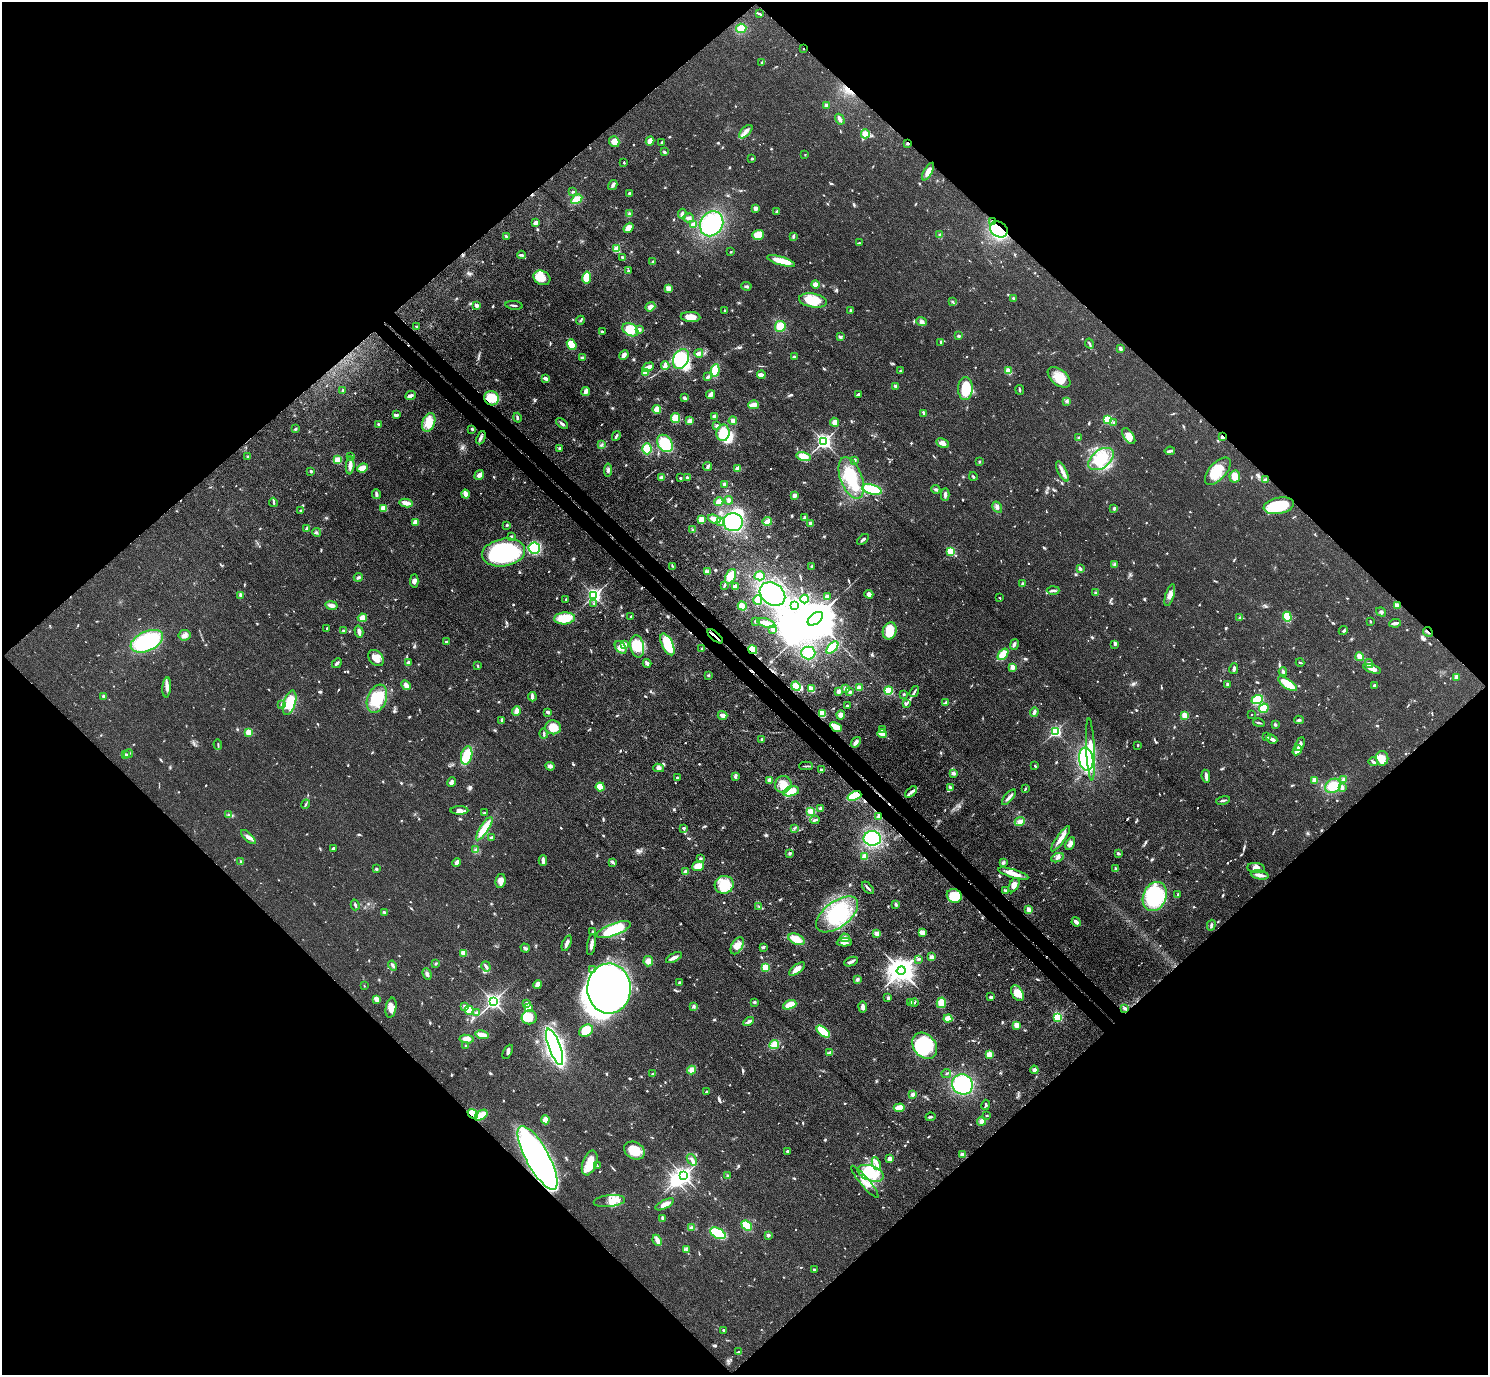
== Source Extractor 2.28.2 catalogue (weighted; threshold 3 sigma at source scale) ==
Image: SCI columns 45-5985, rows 198-5687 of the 6029 x 6027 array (HDU 1 of 3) = the unmasked area's bounding box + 8 px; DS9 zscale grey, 4 x 4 block average (1 PNG px = mean of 4 x 4 image px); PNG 1490 x 1377 px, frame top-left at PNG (2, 2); each listed source drawn as its Kron ellipse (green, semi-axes under 4 px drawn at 4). Shown black and unused: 51% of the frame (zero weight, under 3 of 4 exposures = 6% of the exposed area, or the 3 px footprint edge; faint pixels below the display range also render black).
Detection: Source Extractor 2.28.2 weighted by HDU 2 'WHT'. Background 0.0495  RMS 0.0064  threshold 0.029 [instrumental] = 3 sigma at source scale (4.5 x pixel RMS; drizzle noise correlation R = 1.50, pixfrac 1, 0.05/0.05 arcsec/px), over >= 5 px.
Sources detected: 978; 1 too faint to see at this stretch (4 x 4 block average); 15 inside a brighter object's white glare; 7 cosmic-ray / hot-pixel residue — neither listed nor drawn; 15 coinciding with a brighter row at this scale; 49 inside a brighter listed object's ellipse — not listed separately; of the other 891, all 500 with FLUX_AUTO >= 3.8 (the completeness limit of this list) listed and drawn (391 fainter detections not listed), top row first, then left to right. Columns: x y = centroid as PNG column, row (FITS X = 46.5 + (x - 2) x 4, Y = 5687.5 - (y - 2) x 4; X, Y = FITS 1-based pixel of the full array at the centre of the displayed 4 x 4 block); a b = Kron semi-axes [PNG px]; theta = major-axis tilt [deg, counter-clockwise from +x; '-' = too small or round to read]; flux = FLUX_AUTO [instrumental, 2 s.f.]
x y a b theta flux
759 14 3 2 - 4
741 28 5 4 - 43
804 49 2 2 - 6.2
761 63 3 2 - 4.2
826 105 2 2 - 44
840 119 6 3 -60 14
746 132 8 4 46 19
865 134 4 4 - 29
650 141 4 3 - 27
614 142 5 5 - 34
661 143 3 2 - 6.4
907 143 3 2 - 5.1
664 152 3 2 - 7.8
805 154 2 2 - 4.7
752 158 3 2 - 4.6
624 162 2 2 - 4.3
928 172 10 4 61 26
613 185 5 3 - 11
573 192 4 2 - 3.9
629 193 3 2 - 5.2
577 199 6 4 32 49
755 208 4 2 - 16
777 211 3 3 - 5.2
629 214 3 3 - 6.5
682 214 5 2 - 17
688 218 5 3 - 11
993 222 4 2 - 3.9
536 223 4 3 - 14
711 224 13 11 57 280
693 225 3 3 - 22
628 228 5 3 - 33
999 229 9 7 -35 200
758 235 5 4 - 55
940 235 3 3 - 8
506 236 4 2 - 4.5
793 236 4 2 - 7.1
859 243 4 2 - 4.5
617 249 2 2 - 170
731 252 2 2 - 3.9
522 255 4 3 - 6.8
622 257 3 2 - 4.4
781 261 14 4 -17 66
653 262 3 3 - 5.2
628 271 3 2 - 4.1
587 277 6 4 79 77
542 278 9 7 -28 46
815 285 4 3 - 28
746 286 5 2 - 6.5
668 288 3 3 - 23
1013 298 2 2 - 4.3
813 300 14 7 -10 99
952 302 3 2 - 4.2
477 305 2 2 - 61
514 305 8 2 -8 6.8
650 307 5 4 - 18
725 310 3 2 - 4.6
850 310 3 2 - 3.9
690 317 10 5 -3 41
580 320 4 2 - 4.9
921 321 5 3 - 9.3
780 326 5 5 - 67
416 327 2 2 - 5.2
630 330 8 6 -30 85
639 330 4 3 - 9.7
602 331 3 2 - 6.2
959 336 3 3 - 5.5
840 337 3 2 - 11
941 342 4 2 - 7.5
1089 344 5 2 - 6.4
572 345 6 4 -51 61
1120 349 4 2 - 12
699 353 4 3 - 14
624 355 5 3 - 16
794 357 3 3 - 6.9
582 358 3 3 - 5.1
681 359 10 7 66 180
665 366 4 2 - 24
648 367 6 2 28 60
715 370 6 4 83 72
900 371 3 2 - 3.9
1009 371 4 2 - 40
646 372 2 2 - 120
761 375 4 2 - 36
708 377 4 2 - 7.6
1059 377 13 8 -39 63
546 378 4 2 - 13
896 386 4 3 - 10
965 388 11 7 88 100
343 390 4 2 - 4.1
1020 390 5 2 - 4.5
586 391 4 2 - 23
858 394 3 2 - 11
711 395 5 2 - 24
411 396 5 3 - 11
492 398 7 7 - 82
685 398 3 2 - 15
1067 401 3 3 - 5.8
753 405 5 3 - 27
657 409 4 4 - 31
924 413 3 2 - 7.6
396 415 4 2 - 11
714 416 4 3 - 9.6
517 418 5 2 - 7.1
675 418 5 4 - 48
1108 419 2 2 - 350
690 421 3 3 - 23
733 421 4 3 - 13
429 422 9 6 69 56
835 422 5 4 - 19
1114 422 3 3 - 5.4
379 424 4 2 - 5.6
562 424 7 2 -39 11
717 425 3 3 - 6.8
295 429 3 2 - 4.2
472 429 3 2 - 5.8
723 433 8 6 78 91
616 436 5 2 - 8.6
1129 436 9 5 -55 34
1222 437 2 2 - 40
481 438 7 2 67 10
1079 438 2 2 - 16
824 441 2 2 - 1400
665 443 9 7 -54 130
943 443 7 4 -28 19
601 445 3 2 - 4.6
559 448 3 2 - 4.1
647 449 5 4 - 61
1170 451 5 2 - 10
351 456 2 2 - 4.3
804 456 7 3 -13 68
248 457 2 2 - 17
1101 459 14 9 36 150
338 460 2 2 - 190
855 460 4 2 - 4.9
979 462 2 2 - 4.7
350 465 9 4 86 16
708 467 4 2 - 8.9
363 468 5 3 - 39
738 469 4 3 - 16
608 470 7 3 85 10
311 471 2 2 - 15
1062 471 11 3 -63 20
1218 471 16 8 48 120
479 475 5 4 - 20
973 476 4 2 - 5.2
1235 476 6 5 - 34
661 478 4 4 - 12
680 478 2 2 - 8.1
687 478 4 2 - 4.7
851 478 22 11 -70 130
1265 480 3 3 - 9.5
725 484 2 2 - 20
872 489 10 4 -15 160
936 489 4 3 - 7.8
376 494 5 2 - 12
465 494 4 2 - 28
794 495 3 3 - 15
945 495 6 2 -88 11
729 500 4 3 - 9
273 502 4 2 - 5.9
719 502 4 3 - 33
406 503 6 3 -10 24
1279 506 15 8 11 150
997 507 6 3 -59 12
383 508 2 2 - 150
1114 508 3 3 - 5.9
301 510 2 2 - 4.6
804 518 3 2 - 15
701 519 3 3 - 35
714 519 6 3 -21 41
721 521 4 3 - 8.2
767 521 5 3 - 34
415 522 4 3 - 24
733 522 10 9 - 260
811 524 3 2 - 18
507 525 3 2 - 3.8
307 529 3 2 - 12
693 530 3 3 - 5
316 532 4 2 - 5
511 537 2 2 - 6.2
863 540 7 2 39 8.5
534 548 6 5 - 180
951 551 2 2 - 280
504 552 22 13 10 570
1115 564 3 2 - 4.3
673 567 3 2 - 3.8
812 567 3 2 - 6.4
1080 569 3 2 - 7.8
707 572 4 3 - 18
730 576 8 5 66 58
760 576 5 4 - 35
358 577 4 2 - 8.1
414 581 6 4 87 14
1022 584 3 2 - 4.4
724 585 3 2 - 6.5
735 586 3 3 - 13
1053 590 6 3 1 8.5
1096 592 3 2 - 4.3
772 594 14 10 -36 280
869 594 4 4 - 17
241 595 3 2 - 18
594 595 2 2 - 1200
1170 595 11 4 73 21
827 597 4 3 - 20
1000 598 2 2 - 5.1
566 599 2 2 - 4.7
805 599 4 3 - 42
758 600 5 3 - 57
594 604 4 2 - 5.2
1397 605 2 2 - 99
331 606 6 3 -10 19
742 606 5 3 - 43
795 606 3 3 - 6.1
1381 612 5 2 - 6.5
631 617 3 2 - 5.4
1287 617 5 4 - 65
362 618 5 4 - 25
564 618 10 6 3 93
1240 618 4 2 - 5.2
815 619 9 5 39 22000
756 621 3 3 - 5.5
1370 621 3 2 - 3.9
766 623 9 4 -19 25
1395 623 6 2 8 14
327 629 3 2 - 5.9
773 629 3 2 - 19
343 631 3 2 - 4.2
890 631 8 6 72 83
1343 631 5 2 - 4.7
359 632 6 3 -74 17
1428 632 5 2 - 4.8
184 635 6 5 - 15
715 636 9 2 -42 27
147 641 17 9 24 370
446 642 2 2 - 20
625 644 4 3 - 8
667 644 12 5 -63 190
1014 644 5 3 - 10
1115 644 3 2 - 4.5
637 646 11 7 -79 84
621 647 7 5 -50 22
832 647 7 4 47 82
702 649 3 2 - 4.2
753 650 5 4 - 54
808 653 7 6 - 88
1003 654 6 4 51 55
1360 657 4 3 - 35
376 658 9 6 -47 40
337 663 5 2 - 8.7
408 663 3 3 - 7.5
647 663 4 3 - 16
1300 663 4 2 - 4.1
1369 664 4 3 - 9.2
477 666 4 2 - 4
1012 667 2 2 - 77
1234 669 5 2 - 9.3
1372 669 9 4 -18 22
1283 672 4 3 - 7.9
708 675 3 2 - 4.2
1456 677 2 2 - 67
1228 684 2 2 - 16
1287 684 11 4 -34 62
406 685 5 3 - 17
1375 685 4 3 - 7.6
796 686 5 4 - 57
167 687 10 4 85 19
846 688 3 3 - 9.1
859 688 3 3 - 23
811 689 4 2 - 41
888 690 4 4 - 42
838 691 3 2 - 17
914 691 6 2 58 7
850 692 3 3 - 5.5
904 694 2 2 - 5.1
103 696 2 2 - 19
532 697 4 2 - 21
377 699 14 9 69 150
1257 700 6 4 21 75
290 703 13 6 72 83
946 703 4 2 - 14
281 704 3 2 - 4.5
906 704 2 2 - 4
847 706 2 2 - 8.3
1264 708 5 4 - 71
516 711 5 3 - 23
548 712 2 2 - 17
1034 712 5 3 - 11
822 713 4 3 - 58
1251 714 2 2 - 3.8
723 715 5 3 - 18
841 715 4 4 - 18
1185 716 3 3 - 42
501 720 4 2 - 5.2
1299 720 4 3 - 6.5
1259 723 6 2 -13 5.8
1275 724 3 2 - 7.2
553 727 8 7 - 57
836 727 6 3 -27 73
882 730 3 3 - 8.6
1056 731 2 2 - 600
249 732 2 2 - 150
544 734 5 2 - 6.1
882 734 5 3 - 30
1266 737 3 2 - 5.2
761 739 2 2 - 4.3
1272 739 6 4 -27 11
856 742 6 3 51 16
1300 744 7 3 66 16
218 745 5 2 - 4.5
1138 745 2 2 - 5.2
1091 749 31 4 -87 68
1297 750 5 3 - 42
125 754 4 2 - 12
129 754 4 2 - 5.7
467 755 9 5 77 95
1382 758 7 6 - 38
1086 759 11 7 -82 330
1373 762 4 3 - 8.5
550 766 4 3 - 15
806 766 7 2 2 5.9
1035 766 3 2 - 4.7
659 768 5 4 - 14
821 770 3 2 - 6.7
953 773 3 2 - 15
735 776 4 2 - 15
1206 776 6 3 -80 17
677 778 2 2 - 7.4
769 780 3 3 - 19
1315 780 2 2 - 110
1343 780 4 3 - 8.6
451 782 5 3 - 10
783 784 9 8 - 47
1333 786 8 6 34 78
600 787 4 4 - 50
950 788 4 3 - 8.4
1342 788 4 3 - 8.8
1025 789 4 2 - 5.1
791 791 8 4 15 65
911 792 7 2 41 13
854 796 7 3 22 140
1009 797 9 3 51 15
1223 800 7 2 12 7.9
306 804 4 2 - 4.8
820 808 3 2 - 11
459 810 9 4 0 19
810 811 4 4 - 21
484 813 2 2 - 4.6
229 815 4 3 - 6.5
879 816 3 2 - 25
815 820 4 2 - 8.1
1020 822 5 4 - 17
683 828 4 3 - 4.4
794 828 3 2 - 3.8
484 829 14 4 57 75
248 837 9 3 -44 17
491 837 2 2 - 6.7
872 838 8 7 - 250
1061 839 15 3 55 34
1070 844 7 3 62 17
333 848 3 2 - 8.3
476 850 3 3 - 5.6
790 853 2 2 - 25
1118 853 3 2 - 7.1
864 857 4 3 - 18
700 858 2 2 - 5.7
1058 858 6 3 25 11
543 861 5 2 - 19
241 862 3 2 - 5.9
612 862 4 2 - 9.4
457 863 4 3 - 22
1003 863 4 3 - 6.9
698 866 6 4 21 37
1116 868 3 2 - 6.4
1256 868 8 5 -6 26
376 869 3 3 - 5.8
685 871 4 3 - 7.7
1013 874 15 3 -17 41
1260 875 9 3 -11 22
500 881 7 5 81 24
724 885 9 8 - 120
1014 885 8 4 62 19
868 888 7 2 -48 8.6
1005 891 4 2 - 6.2
1178 894 4 2 - 6.2
954 896 7 6 - 110
1155 896 15 11 67 250
896 904 4 3 - 6.2
355 905 5 2 - 5.7
759 907 3 2 - 4.9
1029 910 4 2 - 35
384 912 4 2 - 6.8
837 914 24 13 37 230
1076 922 5 2 - 16
1211 925 5 2 - 6.6
614 930 18 6 20 170
592 932 2 2 - 20
922 932 4 3 - 24
877 934 4 3 - 21
845 938 5 3 - 18
796 939 8 5 -24 42
844 942 7 4 2 23
567 943 8 3 69 16
591 945 11 2 81 18
737 946 9 5 61 29
763 947 3 2 - 4.6
525 948 4 2 - 5.7
463 953 3 2 - 33
932 957 3 3 - 12
674 958 9 3 27 15
919 960 4 2 - 4
648 961 5 5 - 24
851 962 7 3 22 13
436 964 3 2 - 4.2
393 966 5 2 - 7.9
486 966 5 2 - 9.4
765 968 2 2 - 200
592 969 3 2 - 4.4
797 969 9 4 39 26
901 971 4 4 - 5400
427 974 6 3 -69 9.3
857 979 3 3 - 9.7
679 983 2 2 - 7.2
538 984 4 4 - 29
364 986 2 2 - 4
609 988 25 22 89 2000
1017 993 8 5 -57 49
991 997 2 2 - 9
888 998 3 3 - 7.2
376 999 3 3 - 26
493 1001 2 2 - 1500
754 1002 3 3 - 6.1
910 1002 3 2 - 14
914 1003 4 2 - 4.8
941 1003 5 4 - 40
526 1004 2 2 - 14
790 1005 7 3 20 54
694 1006 3 3 - 5.8
465 1007 4 3 - 13
863 1007 5 3 - 13
391 1008 10 5 80 26
528 1008 4 3 - 20
1125 1008 4 3 - 9.2
469 1010 4 4 - 66
477 1013 3 2 - 13
529 1017 7 7 - 54
1057 1017 2 2 - 460
948 1018 4 3 - 39
748 1022 5 3 - 10
1016 1025 3 3 - 25
586 1031 7 5 31 71
823 1032 7 4 -41 110
482 1035 7 3 -13 35
467 1039 7 4 -7 27
774 1045 5 4 - 39
466 1046 2 2 - 12
925 1046 14 11 -51 210
554 1047 19 6 -70 2000
508 1052 8 3 62 12
830 1053 4 2 - 16
989 1054 3 3 - 24
691 1070 4 4 - 15
1034 1070 4 4 - 9.9
946 1073 5 2 - 4.7
653 1074 2 2 - 4.7
962 1084 10 10 - 320
707 1091 3 2 - 7.2
913 1094 3 3 - 11
986 1105 5 2 - 6.8
899 1108 5 3 - 56
473 1114 6 4 -42 49
481 1115 7 3 36 80
987 1116 2 2 - 6.6
930 1117 5 2 - 6.8
546 1120 4 4 - 29
981 1121 4 4 - 18
634 1151 11 8 -27 71
788 1151 2 2 - 7
962 1154 3 2 - 14
538 1158 36 11 -61 970
889 1159 4 3 - 14
692 1160 6 3 -53 12
590 1163 13 7 70 69
876 1164 6 2 -66 12
597 1166 3 2 - 4.3
871 1173 14 7 -20 160
683 1176 3 2 - 1500
728 1176 3 2 - 4
865 1182 20 4 -50 42
609 1201 16 6 6 38
665 1204 10 4 27 25
662 1218 3 2 - 4.2
747 1226 6 4 -42 74
691 1228 3 3 - 5.7
718 1233 8 5 -29 150
768 1235 2 2 - 27
657 1240 6 3 -64 25
686 1250 3 2 - 4.4
814 1270 3 2 - 6
723 1330 2 2 - 11
738 1352 4 2 - 4.2
Overlapping masked pixels (flux is a lower limit): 14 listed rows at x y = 804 49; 907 143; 993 222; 999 229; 492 398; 1222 437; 1428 632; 715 636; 753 650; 836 727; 854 796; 879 816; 473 1114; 538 1158
Diffuse or blended objects may show on this block-average render without a row.